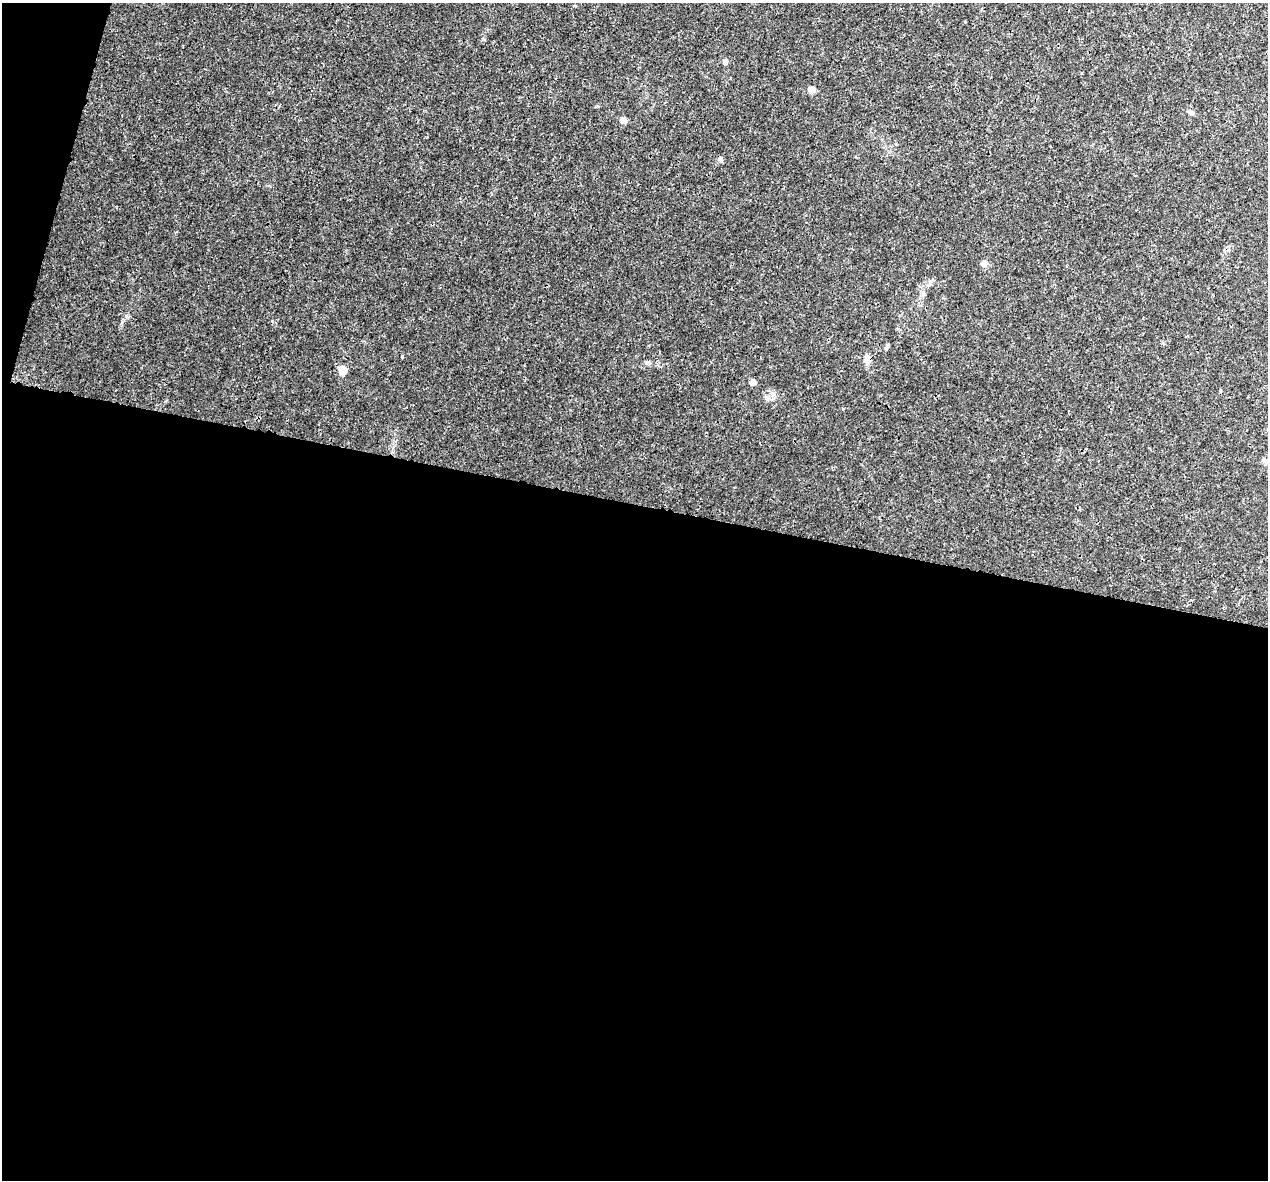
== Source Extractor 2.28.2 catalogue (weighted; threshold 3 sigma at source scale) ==
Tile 13 of 4 x 4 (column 1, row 4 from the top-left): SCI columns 15-1280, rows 279-1456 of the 5100 x 5330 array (HDU 1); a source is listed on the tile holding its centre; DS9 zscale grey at full resolution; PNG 1270 x 1182 px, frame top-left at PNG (2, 3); no overlay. Shown black and unused: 59% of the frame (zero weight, under 3 of 4 exposures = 5% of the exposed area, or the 3 px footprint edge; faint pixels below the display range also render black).
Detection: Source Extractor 2.28.2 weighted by HDU 2 'WHT'; one run over the whole footprint, this tile lists its part. Background 0.00805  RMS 0.0014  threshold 0.00609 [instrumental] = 3 sigma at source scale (4.5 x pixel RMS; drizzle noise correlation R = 1.50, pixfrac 1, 0.0396/0.0396 arcsec/px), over >= 5 px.
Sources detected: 12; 1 cosmic-ray / hot-pixel residue — not listed; the other 11 listed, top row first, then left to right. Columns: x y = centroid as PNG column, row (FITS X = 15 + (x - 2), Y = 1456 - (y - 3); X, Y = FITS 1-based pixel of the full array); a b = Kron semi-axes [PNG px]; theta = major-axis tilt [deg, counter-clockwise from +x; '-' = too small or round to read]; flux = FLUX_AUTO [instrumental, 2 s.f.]
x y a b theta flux
725 62 7 6 - 0.25
811 90 6 5 - 1.4
1191 112 8 6 -28 0.3
624 120 8 7 - 0.5
720 159 6 5 - 0.24
984 263 8 7 - 0.68
923 295 9 3 85 0.28
867 358 13 7 -84 0.73
343 370 7 6 - 1.8
753 382 5 5 - 0.97
1267 461 14 6 -20 0.62
Isophote crosses this tile's border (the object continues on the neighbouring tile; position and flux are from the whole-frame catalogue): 1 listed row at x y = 1267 461
Unlisted compact peaks at least as high as the median listed source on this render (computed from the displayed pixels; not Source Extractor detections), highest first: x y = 402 356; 122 322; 843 409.